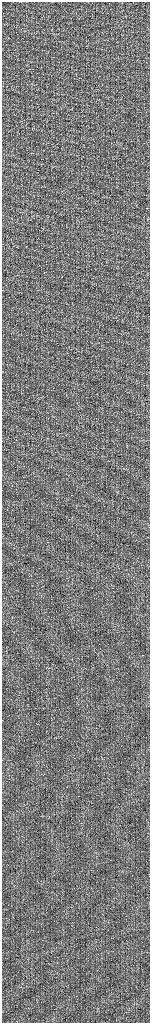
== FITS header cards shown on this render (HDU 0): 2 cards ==
NAXIS1  =                  296 / Axis length
NAXIS2  =                 2041 / Axis length

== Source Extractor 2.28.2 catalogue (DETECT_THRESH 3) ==
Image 296 x 2041 px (HDU 0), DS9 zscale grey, zoomed out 1/2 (1 PNG px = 2 x 2 image px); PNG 152 x 1025 px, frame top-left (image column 1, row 2041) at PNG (2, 2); no overlay
Background -0.405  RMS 2.5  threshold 7.63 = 3 sigma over >= 5 px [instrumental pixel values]
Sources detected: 4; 4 cannot appear on this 1/2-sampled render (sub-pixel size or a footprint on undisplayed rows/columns) and are not listed; the other 0 listed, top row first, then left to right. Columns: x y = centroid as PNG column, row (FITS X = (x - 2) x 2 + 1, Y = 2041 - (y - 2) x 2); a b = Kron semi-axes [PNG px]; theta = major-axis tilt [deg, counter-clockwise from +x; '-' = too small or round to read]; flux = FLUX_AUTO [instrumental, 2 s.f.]
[4 sub-pixel or undisplayed-footprint detections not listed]